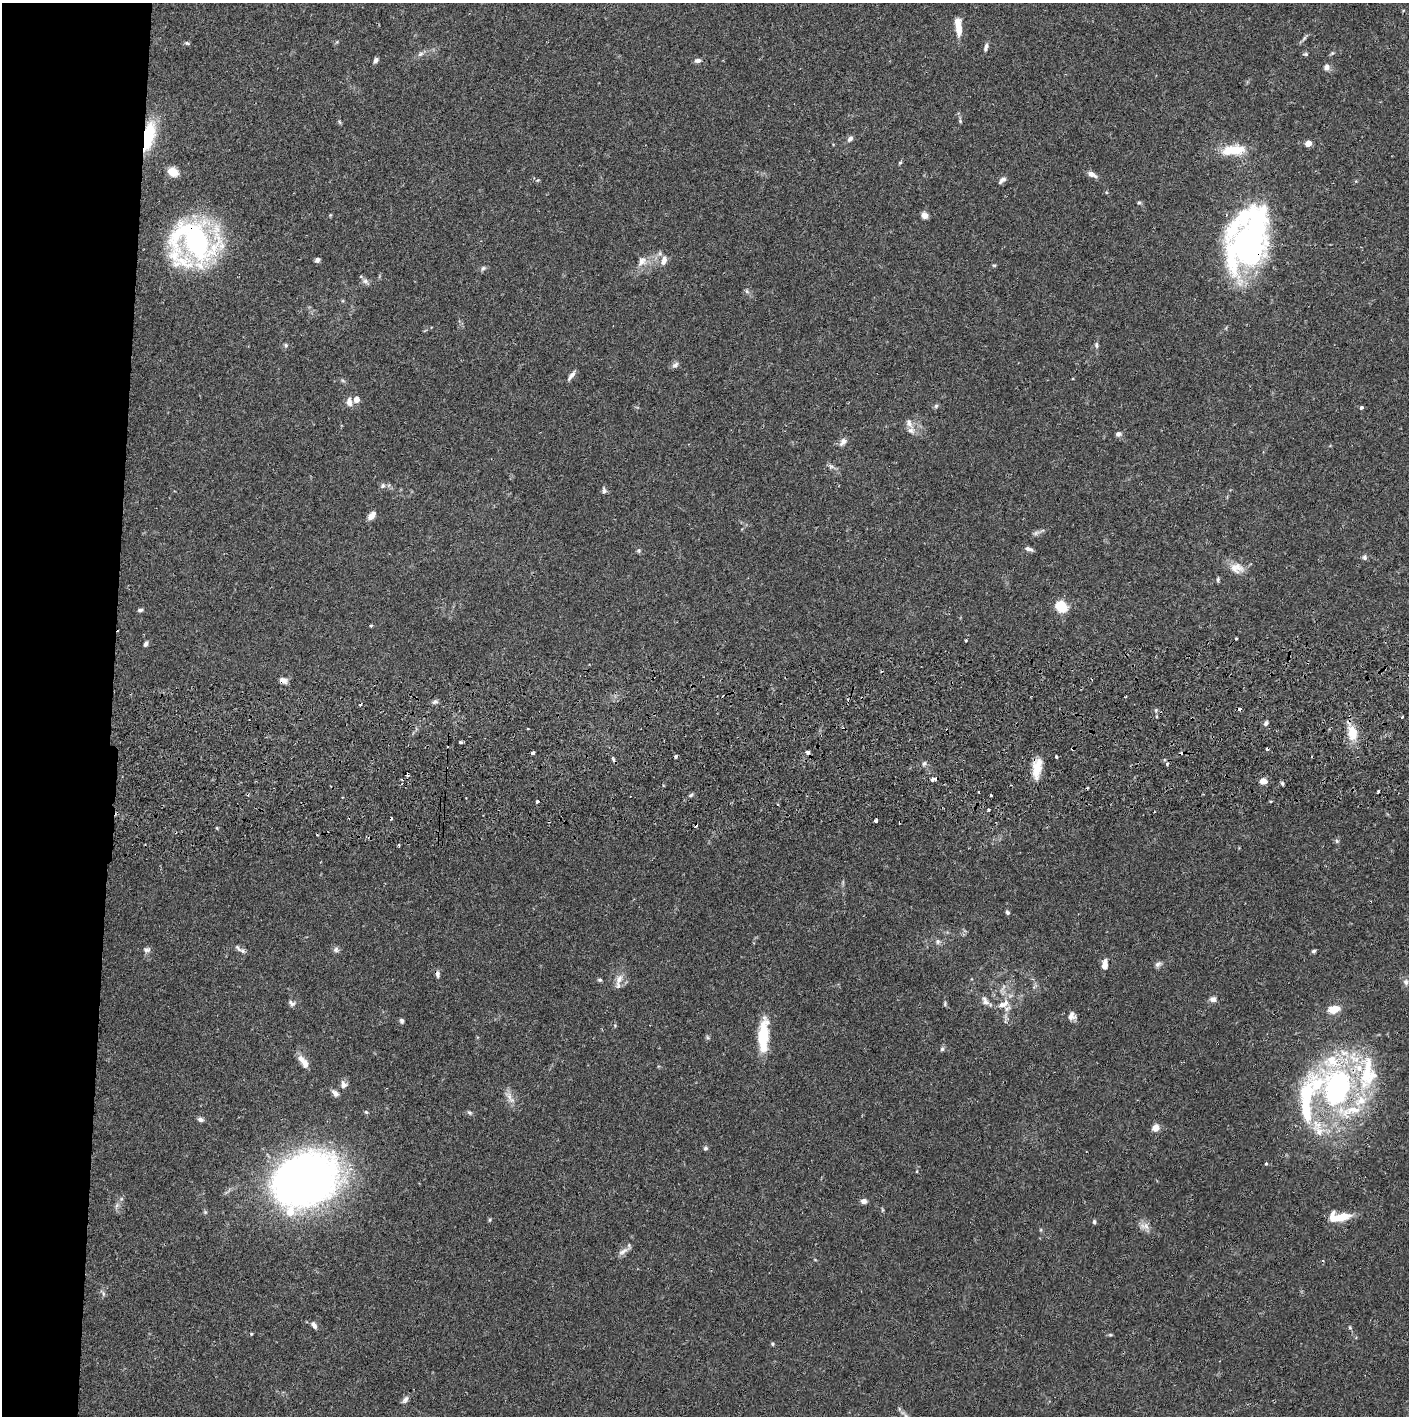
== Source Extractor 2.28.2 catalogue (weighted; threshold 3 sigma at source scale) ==
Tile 4 of 3 x 3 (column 1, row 2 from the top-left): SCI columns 4-1410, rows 1472-2885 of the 4230 x 4358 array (HDU 1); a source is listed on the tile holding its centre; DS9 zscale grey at full resolution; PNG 1411 x 1418 px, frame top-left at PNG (2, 3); no overlay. Shown black and unused: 8% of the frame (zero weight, under 2 of 3 exposures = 3% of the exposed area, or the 3 px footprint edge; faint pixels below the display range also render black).
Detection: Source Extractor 2.28.2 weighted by HDU 2 'WHT'; one run over the whole footprint, this tile lists its part. Background 0.0683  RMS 0.0049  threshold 0.0219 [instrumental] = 3 sigma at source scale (4.5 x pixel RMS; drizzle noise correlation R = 1.50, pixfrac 1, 0.05/0.05 arcsec/px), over >= 5 px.
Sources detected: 168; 1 too faint to see at this stretch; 2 inside a brighter object's white glare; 17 cosmic-ray / hot-pixel residue — not listed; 10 inside a brighter listed object's ellipse — not listed separately; the other 138 listed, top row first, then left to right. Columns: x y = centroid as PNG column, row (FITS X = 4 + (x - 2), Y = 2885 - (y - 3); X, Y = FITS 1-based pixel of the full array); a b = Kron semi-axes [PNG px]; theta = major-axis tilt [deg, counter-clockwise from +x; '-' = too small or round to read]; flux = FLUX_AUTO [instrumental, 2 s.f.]
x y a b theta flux
958 27 17 7 -84 7
1304 38 10 4 56 1.1
187 43 6 5 - 0.8
986 47 10 5 72 1.7
420 54 9 6 27 1.5
1306 54 6 5 - 0.76
376 60 6 5 - 1.6
698 60 8 5 11 1.5
1327 67 7 7 - 2.1
960 121 5 4 - 0.59
340 122 6 4 -70 0.65
148 136 28 11 76 27
850 139 8 5 53 1.7
1308 143 5 4 - 7.2
1233 150 29 11 5 14
900 163 5 4 - 0.57
173 172 11 8 -28 6.5
1092 174 11 5 -27 2.9
1002 180 11 6 41 1.8
1139 203 5 5 - 0.68
924 215 7 6 - 3
195 241 42 32 -31 120
1247 244 46 30 -88 120
317 260 5 5 - 1.3
664 260 10 6 72 3.8
642 261 15 10 50 4.1
994 265 6 4 0 0.56
483 268 8 6 38 1.1
365 281 10 7 -39 1.8
747 291 6 4 -88 0.81
286 345 6 5 - 0.77
1096 345 8 5 -78 1
675 365 10 6 34 1.5
571 376 13 5 53 2.1
343 381 6 4 -20 0.74
356 400 7 6 - 3.1
349 402 12 7 -86 2.8
936 406 7 5 45 0.85
1361 407 4 4 - 1.2
909 423 17 8 -62 3.7
1118 434 8 6 -1 1.3
843 442 11 7 52 2.1
831 466 9 5 -23 1.4
383 486 7 6 - 1.2
604 490 8 5 -83 1.2
371 516 11 6 51 2.9
1029 549 10 4 -19 1.7
639 550 6 4 79 0.75
1364 557 7 5 68 1.3
1237 568 20 13 -14 6
1218 580 6 4 89 0.79
1061 606 7 7 - 22
140 610 8 4 14 0.93
371 626 4 3 - 0.59
966 640 3 2 - 0.54
146 644 6 4 67 1.4
283 680 9 6 -12 2.4
435 702 8 5 19 1.2
1402 717 3 3 - 0.89
1266 723 6 5 - 1.3
1352 733 19 12 -81 9.8
460 742 3 3 - 1.7
807 752 4 3 - 4.2
533 753 4 3 - 2.7
676 756 4 3 - 0.73
1056 757 3 3 - 2.2
613 759 7 4 -64 0.9
924 763 6 5 - 0.93
1167 764 5 3 - 0.6
1037 768 23 10 80 9.2
932 779 4 3 - 3.5
1263 781 7 6 - 3.6
1282 784 5 4 - 0.72
1378 791 3 3 - 1.7
691 795 6 4 45 0.81
991 795 3 3 - 1.4
537 801 3 3 - 1.5
1270 801 3 3 - 0.77
989 809 3 2 - 0.78
876 821 4 3 - 1.6
1337 841 6 5 - 0.85
1007 912 6 5 - 0.9
938 941 7 7 - 1.4
147 950 10 7 4 1.5
336 950 8 7 - 1.5
242 951 10 6 -36 1.7
1314 951 6 4 6 0.89
1158 964 9 6 36 1.5
1104 965 10 5 84 3.9
437 974 9 5 -82 1.6
619 979 17 8 64 3.9
600 980 6 4 -13 0.74
1406 982 9 7 -79 1.8
1034 987 7 4 55 0.88
1213 999 8 7 - 2
985 1001 14 7 -62 2.4
291 1003 10 6 -31 1.5
945 1004 7 4 73 0.7
1003 1004 17 8 27 4.5
1334 1009 15 8 12 5.9
1072 1016 10 9 - 2.6
402 1021 6 5 - 1.1
615 1026 5 4 - 0.51
763 1035 39 11 86 18
707 1037 6 4 -71 0.7
942 1049 5 5 - 0.94
1344 1053 19 10 -26 8
303 1062 19 7 -54 4.5
1368 1073 51 24 88 37
343 1084 10 8 -77 2.1
1337 1088 39 32 -35 120
335 1093 9 6 -40 2.2
510 1097 18 7 -52 3.4
1305 1108 50 13 -86 27
470 1112 7 5 -34 0.86
200 1119 6 5 - 1.7
1156 1128 9 8 - 3.2
1319 1131 28 14 -47 11
705 1148 6 5 - 0.96
1266 1164 3 3 - 0.93
917 1171 4 3 - 0.36
305 1180 64 48 25 270
863 1201 6 6 - 2
117 1205 7 4 71 1.1
882 1210 6 4 72 0.59
1340 1217 23 9 4 11
490 1220 6 4 88 0.59
1094 1222 6 4 -88 0.82
1144 1226 15 9 -10 3.1
623 1251 17 6 35 2.6
103 1293 8 4 -90 0.99
314 1325 10 6 -58 1.9
1350 1328 5 4 - 0.62
251 1334 4 4 - 0.48
1110 1335 6 4 -1 0.6
772 1344 5 4 - 0.67
405 1399 10 6 52 1.8
906 1416 11 5 -36 1.6
Overlapping masked pixels (flux is a lower limit): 7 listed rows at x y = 148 136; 195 241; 1247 244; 283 680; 1037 768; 1337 1088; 305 1180
Isophote crosses this tile's border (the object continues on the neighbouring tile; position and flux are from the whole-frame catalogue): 1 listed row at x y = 906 1416